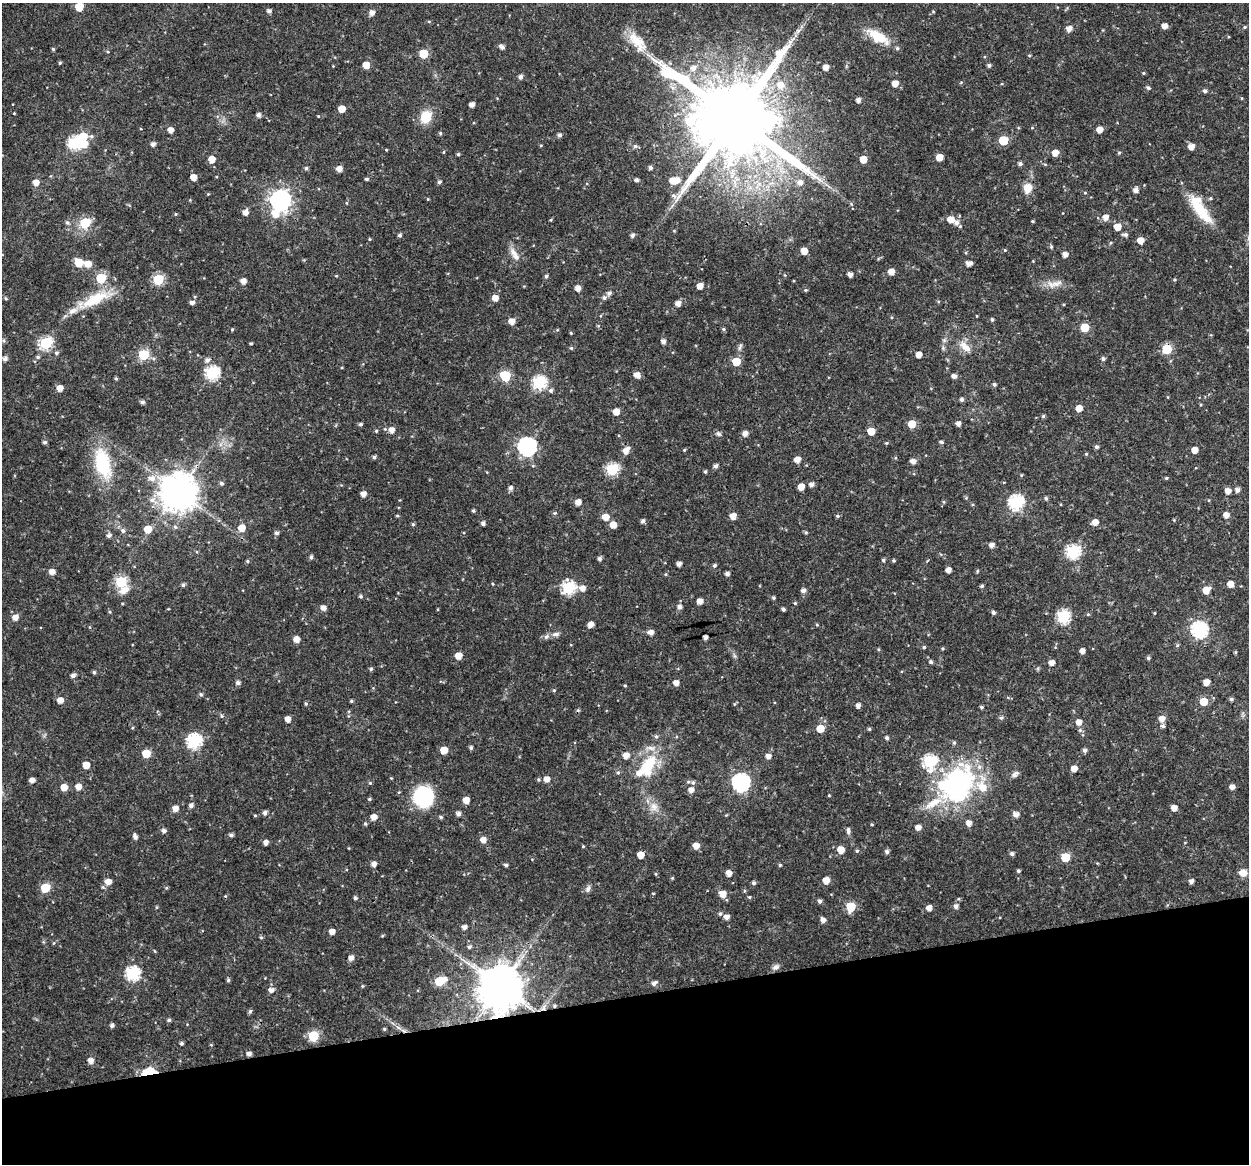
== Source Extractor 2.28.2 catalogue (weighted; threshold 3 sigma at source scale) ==
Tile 14 of 4 x 4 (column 2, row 4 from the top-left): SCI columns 1248-2494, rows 39-1200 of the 4991 x 4774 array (HDU 1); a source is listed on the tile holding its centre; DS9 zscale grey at full resolution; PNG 1251 x 1166 px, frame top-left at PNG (2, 3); no overlay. Shown black and unused: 14% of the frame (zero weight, under 3 of 4 exposures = <1% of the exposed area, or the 3 px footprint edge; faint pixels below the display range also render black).
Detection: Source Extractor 2.28.2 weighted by HDU 2 'WHT'; one run over the whole footprint, this tile lists its part. Background 0.0238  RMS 0.0018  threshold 0.00808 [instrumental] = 3 sigma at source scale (4.5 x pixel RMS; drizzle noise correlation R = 1.50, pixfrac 1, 0.0396/0.0396 arcsec/px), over >= 5 px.
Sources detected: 416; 3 inside a brighter object's white glare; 2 cosmic-ray / hot-pixel residue — not listed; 9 inside a brighter listed object's ellipse — not listed separately; the other 402 listed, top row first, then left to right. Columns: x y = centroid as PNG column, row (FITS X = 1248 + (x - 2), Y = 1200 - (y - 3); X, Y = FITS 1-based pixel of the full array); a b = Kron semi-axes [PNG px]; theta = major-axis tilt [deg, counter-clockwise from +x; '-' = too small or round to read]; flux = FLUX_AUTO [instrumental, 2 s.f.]
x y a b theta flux
79 7 5 5 - 5.2
269 11 5 4 - 0.6
933 12 5 3 - 0.16
372 13 6 5 - 0.89
1164 26 5 5 - 1.2
1245 27 5 4 - 0.23
1069 29 5 5 - 1.2
798 31 7 4 72 0.46
878 37 32 13 -31 4.3
637 42 32 14 -50 4.4
502 47 5 4 - 0.75
53 49 4 4 - 0.21
423 54 5 5 - 6.5
1029 55 4 4 - 0.21
60 63 4 4 - 0.23
366 65 5 5 - 2.1
989 65 5 4 - 0.42
333 66 3 3 - 0.11
826 67 4 4 - 1.2
693 68 8 7 - 1
1143 73 4 4 - 0.19
520 77 5 5 - 0.61
895 83 5 5 - 1.8
780 85 10 9 - 2.1
1148 88 6 4 -47 0.3
1205 91 6 5 - 0.37
858 100 4 4 - 0.76
472 104 4 4 - 0.95
342 109 5 5 - 2.1
14 113 3 3 - 0.13
258 115 5 5 - 0.63
426 117 10 8 64 5.3
735 118 27 21 -9 3300
1032 128 5 3 - 0.15
1099 129 5 4 - 1.7
170 130 5 4 - 1.2
440 133 4 4 - 0.27
559 135 5 5 - 0.49
91 136 6 5 - 0.38
1003 140 6 5 - 7.4
74 143 6 6 - 19
84 144 8 7 - 1.9
153 144 5 5 - 0.65
541 145 4 4 - 0.18
635 146 6 6 - 0.39
1191 146 5 5 - 1.4
386 150 4 3 - 0.14
444 152 5 3 - 0.16
1055 153 5 5 - 1.7
1119 153 5 4 - 0.22
458 154 4 4 - 0.25
939 157 5 5 - 2.3
212 159 6 5 - 1.9
863 159 5 5 - 2.6
1020 164 5 4 - 0.49
650 167 4 4 - 0.51
306 168 5 4 - 0.31
339 169 5 5 - 1.2
193 177 5 5 - 1.7
366 179 4 3 - 0.3
636 180 4 4 - 0.5
673 180 6 6 - 2
36 182 6 5 - 1.5
439 182 5 4 - 0.44
800 182 8 7 - 1
1028 188 9 8 - 2.6
1136 190 5 5 - 0.9
1085 193 4 4 - 0.16
208 194 4 4 - 0.15
674 196 7 6 - 0.54
1210 198 5 4 - 0.25
428 199 4 4 - 0.16
280 200 8 8 - 100
346 203 5 3 - 0.16
1200 210 41 12 -52 6.2
245 212 6 5 - 1
175 214 5 3 - 0.17
275 214 9 8 - 2.1
1106 217 6 6 - 1.1
951 219 6 5 - 1.9
551 220 4 3 - 0.16
1033 221 3 3 - 0.19
67 222 6 6 - 0.42
85 223 6 5 - 11
956 223 7 7 - 1
1117 227 5 5 - 2.3
400 235 4 4 - 0.41
632 235 5 5 - 0.54
1125 235 7 5 -11 0.46
370 239 4 4 - 0.18
1140 240 5 5 - 1.7
1111 243 5 3 - 0.22
1051 247 5 4 - 0.24
1005 250 4 4 - 0.18
804 251 5 5 - 1.9
1065 254 5 4 - 1
516 256 15 8 -42 1.3
78 263 8 7 - 3
969 263 5 4 - 1
88 264 8 7 - 1.5
891 272 6 5 - 1.4
850 274 4 4 - 0.89
336 276 4 4 - 0.16
546 276 5 4 - 0.35
101 278 6 6 - 8.3
158 279 6 6 - 13
1174 280 4 4 - 0.21
243 281 5 5 - 1.2
1057 283 21 9 15 1.7
700 286 5 5 - 1.4
578 288 5 5 - 1.2
805 290 5 5 - 0.22
609 293 6 5 - 0.53
6 298 4 4 - 0.22
495 298 5 5 - 1.4
604 298 6 6 - 0.48
94 299 46 13 26 6.8
192 302 5 4 - 0.65
678 304 5 5 - 1
977 316 4 2 - 0.11
992 319 5 4 - 0.29
511 321 5 5 - 1.5
1085 327 5 5 - 5.7
232 329 4 4 - 0.19
723 329 5 4 - 0.28
571 333 4 3 - 0.18
663 342 5 4 - 0.7
46 343 6 6 - 19
251 343 4 2 - 0.2
740 347 11 4 66 0.43
965 347 19 9 -44 1.9
571 348 5 4 - 0.23
943 348 5 5 - 0.32
1167 349 6 6 - 10
56 353 5 5 - 0.36
144 355 6 6 - 12
919 355 4 4 - 1.4
38 357 6 5 - 0.31
5 359 5 5 - 0.64
1103 359 5 4 - 0.42
207 360 6 6 - 0.77
736 362 5 5 - 4
212 373 7 6 - 24
637 375 5 5 - 1.3
505 376 6 6 - 10
954 376 5 5 - 0.81
116 378 4 3 - 0.24
539 383 6 6 - 23
994 384 4 4 - 0.35
60 388 5 5 - 1.5
551 390 6 6 - 0.48
962 400 5 5 - 0.5
142 402 5 4 - 0.47
1079 408 5 5 - 1.7
616 412 5 5 - 1.8
1043 416 4 4 - 0.29
360 424 4 4 - 0.38
912 424 5 5 - 3.6
958 424 4 4 - 0.91
391 430 6 6 - 1.2
376 431 4 4 - 0.21
871 431 5 5 - 2.9
718 434 8 5 -40 0.4
745 434 5 5 - 1.1
45 442 5 4 - 0.41
941 442 5 4 - 0.33
886 443 5 4 - 0.21
527 446 8 7 - 56
1096 447 4 4 - 0.4
626 450 8 6 59 1.5
684 450 4 3 - 0.19
1194 450 5 5 - 1.7
1086 454 5 4 - 0.2
374 457 5 4 - 0.39
797 460 5 5 - 1.6
913 461 5 5 - 0.99
103 464 43 20 -75 9.6
715 466 5 4 - 0.59
612 469 6 6 - 19
705 471 4 3 - 0.26
1021 475 4 4 - 0.19
152 478 9 7 6 1.2
1166 478 4 4 - 0.21
222 483 5 5 - 0.39
811 484 5 5 - 0.71
801 487 5 5 - 1.8
510 488 5 5 - 0.64
1237 490 5 5 - 0.74
1228 491 5 5 - 1.3
178 492 11 11 - 450
363 494 5 5 - 1.1
1046 498 5 4 - 0.36
152 500 14 9 -30 1.5
578 502 5 5 - 1.3
944 502 5 3 - 0.19
1016 503 7 7 - 28
473 511 4 4 - 0.29
555 513 6 5 - 0.24
1226 515 5 5 - 1.3
397 516 5 3 - 0.17
733 516 5 5 - 1.6
837 516 5 4 - 0.27
605 517 6 5 - 1.9
1174 520 4 4 - 0.16
643 521 5 4 - 0.5
1095 522 6 5 - 1.4
483 523 4 4 - 0.55
413 524 4 4 - 0.27
613 525 5 5 - 2
241 528 6 6 - 2.3
148 529 6 6 - 2.7
123 531 6 6 - 0.52
806 532 5 4 - 0.26
276 533 5 5 - 0.45
109 536 6 5 - 0.5
991 545 5 4 - 0.92
1073 552 7 6 - 25
311 557 5 4 - 0.41
599 558 4 4 - 0.49
883 560 4 4 - 0.31
247 561 5 4 - 0.25
894 561 4 4 - 0.23
679 564 4 4 - 0.7
714 565 5 5 - 0.36
948 570 4 4 - 1.1
977 571 4 4 - 0.22
52 572 5 5 - 1.2
727 574 4 4 - 0.62
121 582 9 6 -70 13
493 584 4 4 - 0.17
1230 584 5 5 - 1.4
183 585 5 5 - 0.4
982 586 4 4 - 0.3
568 588 7 6 - 22
582 588 7 6 - 1.2
803 590 5 5 - 0.73
1206 590 7 5 39 2.2
361 596 4 4 - 0.3
773 598 4 4 - 0.27
700 601 5 5 - 1.3
795 603 4 4 - 0.21
679 607 5 5 - 0.71
323 608 5 5 - 1.1
783 609 3 3 - 0.42
993 613 4 4 - 0.46
1154 613 4 3 - 0.15
1063 617 6 6 - 21
15 618 6 6 - 1.3
591 625 5 5 - 1.3
817 625 4 4 - 0.18
1199 629 7 7 - 35
651 632 5 5 - 1.2
556 634 10 6 8 0.7
705 637 4 4 - 0.98
296 639 5 5 - 1.5
1177 645 5 3 - 0.22
924 647 4 4 - 0.27
942 648 4 4 - 0.22
1082 651 4 4 - 0.88
1236 652 5 4 - 0.19
458 656 5 5 - 2.1
735 656 7 4 -70 0.34
1148 658 5 4 - 0.36
931 662 5 4 - 0.4
1052 663 5 5 - 1.2
371 669 5 4 - 0.31
94 672 4 4 - 0.31
73 675 5 4 - 0.63
1206 682 5 5 - 1.4
238 683 6 5 - 0.54
676 683 5 5 - 1.1
625 686 4 4 - 0.2
554 690 5 4 - 0.22
201 694 5 5 - 0.35
1231 699 5 4 - 0.38
60 700 5 5 - 1.4
351 701 4 4 - 0.26
1203 702 5 5 - 3.6
306 703 4 4 - 0.28
734 704 5 3 - 0.18
858 706 5 4 - 0.75
981 707 4 4 - 0.28
222 716 5 5 - 0.27
1001 718 5 5 - 0.37
288 719 5 5 - 1.2
1162 719 6 6 - 1.4
1079 722 5 5 - 1.2
1163 726 5 4 - 0.44
820 729 5 5 - 3.4
869 729 5 4 - 0.26
1080 730 6 5 - 0.33
887 738 5 4 - 0.42
194 741 7 7 - 26
954 743 6 4 -89 0.3
471 748 5 4 - 0.37
444 750 5 5 - 2.9
1084 750 5 5 - 0.5
146 753 5 5 - 4.6
626 755 6 5 - 1.4
768 756 5 5 - 0.92
930 762 7 7 - 20
86 765 5 5 - 2.4
649 765 35 18 67 7.9
1074 769 5 5 - 1.6
618 772 5 5 - 0.3
1015 774 10 6 32 0.68
391 778 4 3 - 0.13
547 779 5 5 - 1.3
32 780 5 4 - 0.96
538 780 5 5 - 0.27
741 782 7 7 - 53
370 783 5 4 - 0.22
693 783 6 6 - 0.49
959 785 48 34 45 30
64 787 5 5 - 2.1
78 787 5 5 - 1.5
1232 787 5 4 - 0.98
691 790 5 5 - 1.1
829 795 4 3 - 0.14
423 797 23 22 - 11
369 799 5 4 - 0.24
466 800 5 5 - 1.8
191 805 5 5 - 0.66
654 807 13 10 -81 1.7
175 808 5 5 - 1.3
1174 808 5 5 - 1.2
265 812 5 5 - 0.6
458 814 5 4 - 0.73
1016 814 5 5 - 1.1
255 815 4 4 - 0.19
374 817 5 5 - 1.6
441 817 5 4 - 0.28
968 823 6 5 - 1
365 824 5 4 - 0.26
872 824 3 3 - 0.17
918 827 5 5 - 1.2
164 831 5 5 - 0.61
848 831 9 5 -87 0.51
231 835 5 4 - 0.46
135 836 6 4 -70 0.68
483 840 6 5 - 1.3
266 843 5 4 - 0.8
583 846 4 3 - 0.16
696 846 5 5 - 1.6
841 850 6 5 - 2
857 851 5 4 - 0.28
887 851 5 4 - 0.54
1012 854 5 4 - 0.48
640 855 5 5 - 2.3
1065 857 6 5 - 6.3
374 864 5 5 - 0.91
506 865 5 4 - 0.37
780 865 4 4 - 0.22
1018 871 4 4 - 0.32
729 873 5 5 - 1.4
1243 873 9 8 - 1.4
656 874 5 3 - 0.18
672 878 5 3 - 0.16
826 880 5 5 - 2
1191 881 4 4 - 0.76
108 882 6 5 - 1.5
754 883 5 5 - 0.42
45 888 6 5 - 7.3
166 888 5 4 - 0.22
588 889 11 5 67 0.57
653 894 4 3 - 0.15
723 894 7 6 - 1.9
749 897 4 4 - 0.21
355 898 4 4 - 0.33
820 901 5 4 - 0.47
956 906 6 5 - 0.67
157 907 5 3 - 0.17
851 907 6 6 - 6.4
929 908 5 5 - 1.1
720 914 6 4 89 0.35
726 917 5 5 - 1
823 920 6 5 - 0.8
464 927 5 4 - 0.69
332 932 5 5 - 1.2
382 936 5 3 - 0.2
261 937 5 3 - 0.21
469 947 5 4 - 0.42
351 958 5 5 - 0.94
776 967 11 7 30 0.7
132 974 7 7 - 24
228 980 5 4 - 0.34
440 981 8 5 20 6.4
654 983 6 5 - 0.66
362 986 5 4 - 0.18
500 987 12 12 - 720
271 990 6 5 - 0.92
555 1006 5 4 - 0.27
543 1008 10 6 56 0.85
250 1011 6 5 - 0.32
169 1020 5 4 - 0.37
112 1025 4 4 - 0.55
384 1029 4 4 - 0.23
313 1036 6 6 - 9
181 1043 4 4 - 0.34
249 1054 5 4 - 0.69
90 1061 5 5 - 1.1
149 1072 16 7 8 4.6
Overlapping masked pixels (flux is a lower limit): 8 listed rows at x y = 735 118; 1167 349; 1199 629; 500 987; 555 1006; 543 1008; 249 1054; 149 1072